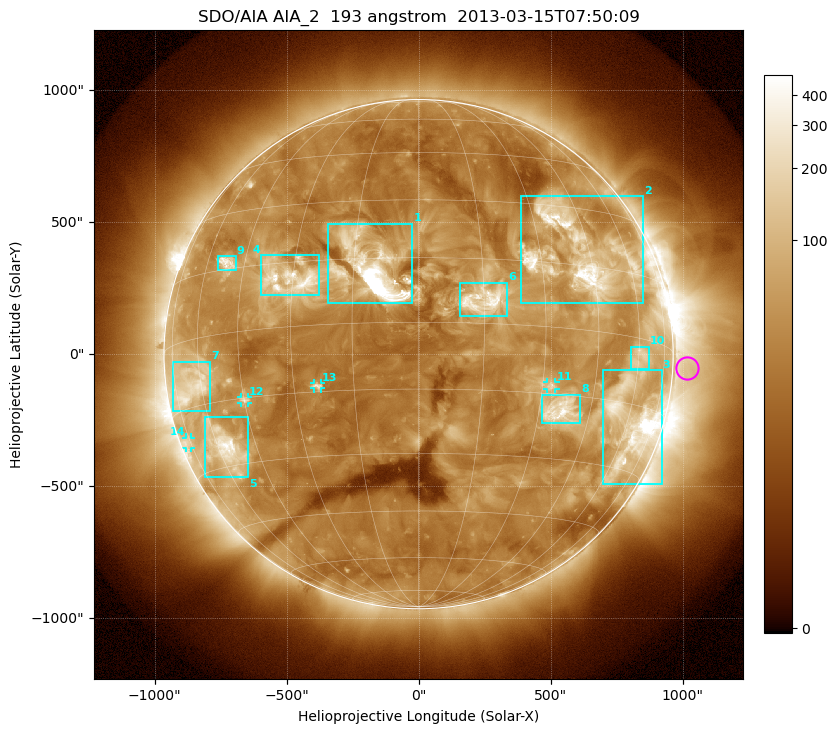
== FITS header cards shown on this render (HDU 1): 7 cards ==
TELESCOP= 'SDO/AIA'
INSTRUME= 'AIA_2'
WAVELNTH=                  193
WAVEUNIT= 'angstrom'
DATE-OBS= '2013-03-15T07:50:09.24'
CTYPE1  = 'HPLN-TAN'
CTYPE2  = 'HPLT-TAN'

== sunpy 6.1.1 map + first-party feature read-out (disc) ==
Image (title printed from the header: SDO/AIA AIA_2  193 angstrom  2013-03-15T07:50:09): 1024 x 1024 px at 2.4 arcsec/px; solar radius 965 arcsec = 402 px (full disc in frame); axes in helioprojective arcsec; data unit not stated in the header (colour bar unlabelled)
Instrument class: DISC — disc imager (sunpy class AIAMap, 193 A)
Bright regions (active regions / flare kernels): reference = the median radial profile (limb darkening/brightening removed); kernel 9 px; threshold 5 sigma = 88.2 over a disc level ~37.1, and >= 1.15x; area >= 12 px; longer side >= 10 px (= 24 arcsec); searched inside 0.97 R_sun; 14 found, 14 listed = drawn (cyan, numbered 1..; 4 of them under ~33 arcsec drawn as corner ticks so the feature stays visible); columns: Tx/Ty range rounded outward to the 5 arcsec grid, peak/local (2 s.f.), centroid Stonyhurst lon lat
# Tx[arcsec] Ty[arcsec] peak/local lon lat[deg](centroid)
1 -345..-25 190..495 54 -11 +12
2 385..850 195..600 15 +41 +18
3 695..925 -495..-60 22 +62 -19
4 -595..-375 225..375 10 -31 +11
5 -810..-645 -465..-235 11 -57 -25
6 155..335 145..270 10 +15 +5
7 -930..-790 -215..-25 7.2 -64 -10
8 465..615 -265..-150 10 +36 -19
9 -760..-690 320..375 8.4 -52 +17
10 805..875 -55..30 4.5 +61 -4
11 485..520 -135..-105 4.9 +32 -13
12 -675..-645 -185..-160 5.3 -45 -15
13 -395..-370 -130..-110 4.7 -24 -14
14 -880..-860 -355..-315 3.5 -76 -22
Off-limb structures (1.02-1.3 R_sun): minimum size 162 px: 3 found; the strongest spans PA ~230..305 deg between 1.02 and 1.3 R_sun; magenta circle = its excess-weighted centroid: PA ~265 deg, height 1.06 R_sun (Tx ~1015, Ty ~-50 arcsec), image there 2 x the reference